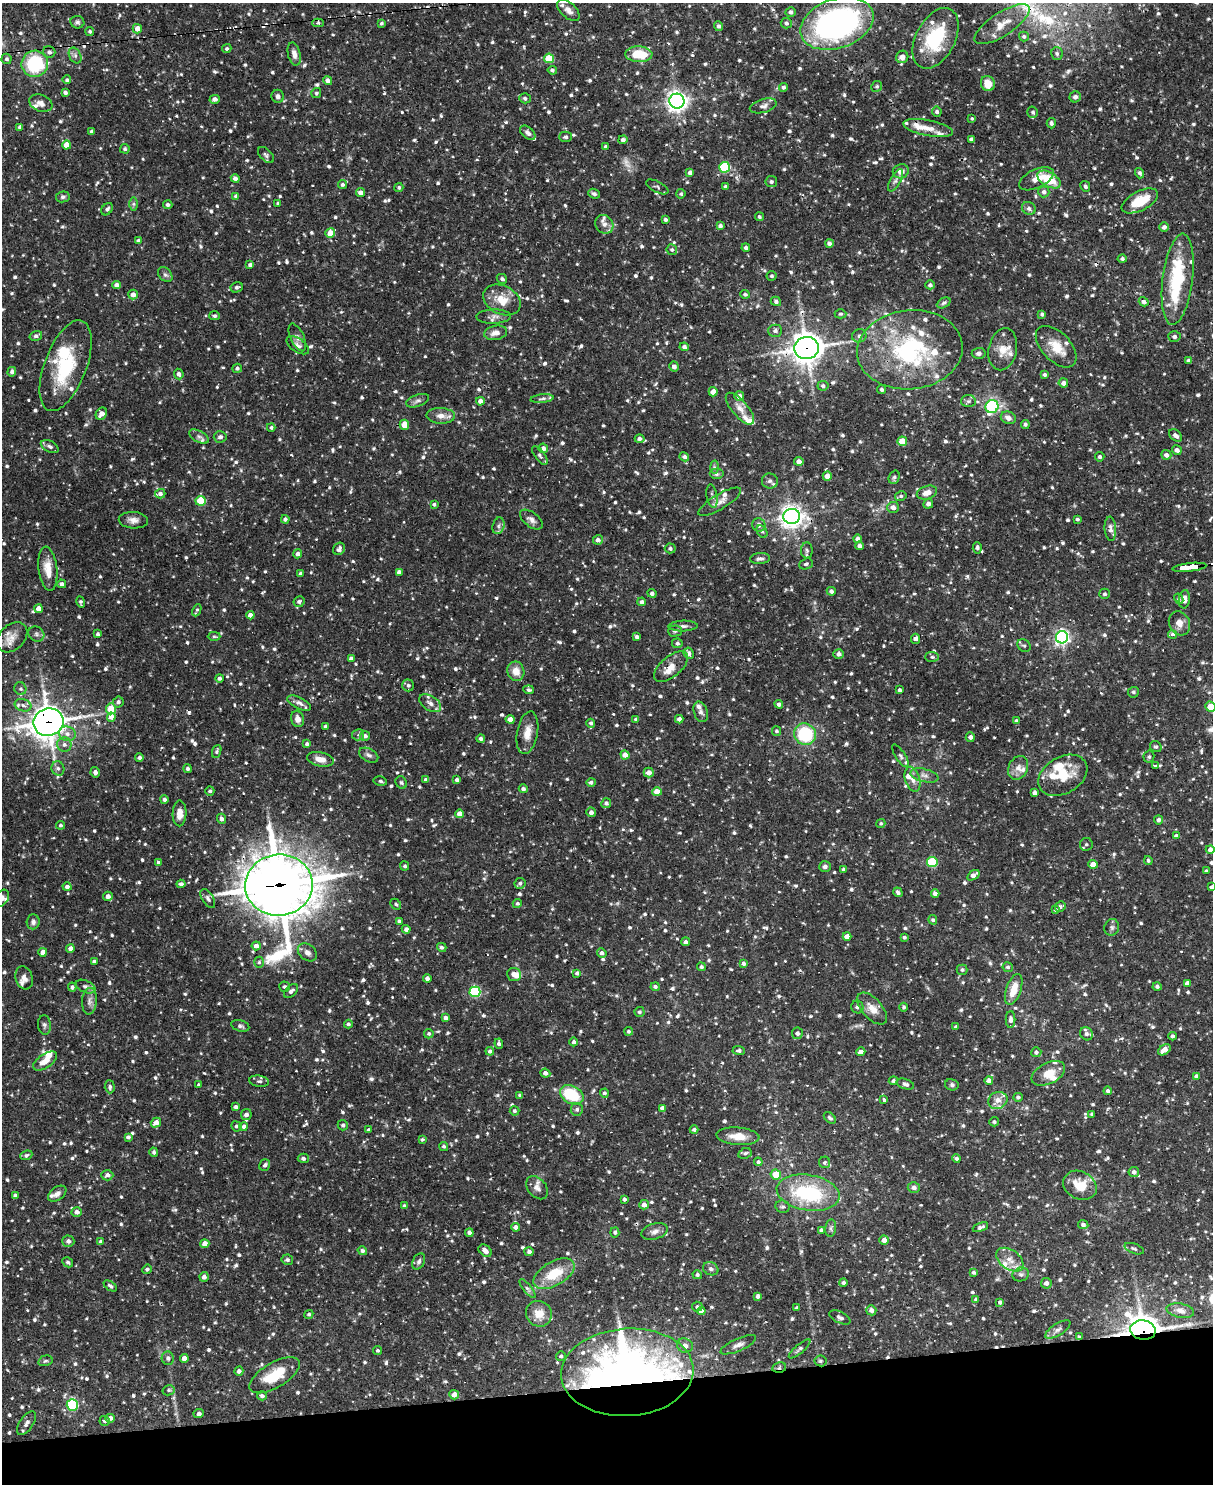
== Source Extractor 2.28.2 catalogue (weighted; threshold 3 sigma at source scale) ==
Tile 10 of 4 x 3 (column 2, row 3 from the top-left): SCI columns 1213-2423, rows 247-1728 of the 4846 x 4826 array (HDU 1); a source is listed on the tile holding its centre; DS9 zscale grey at full resolution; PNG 1215 x 1486 px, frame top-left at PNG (2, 3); each listed source drawn as its Kron ellipse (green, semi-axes under 4 px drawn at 4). Shown black and unused: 7% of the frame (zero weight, under 2 of 3 exposures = <1% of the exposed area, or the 3 px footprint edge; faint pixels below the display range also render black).
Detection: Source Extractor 2.28.2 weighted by HDU 2 'WHT'; one run over the whole footprint, this tile lists its part. Background 0.091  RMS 0.0031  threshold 0.0137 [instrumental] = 3 sigma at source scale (4.5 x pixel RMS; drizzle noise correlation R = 1.50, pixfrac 1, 0.05/0.05 arcsec/px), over >= 5 px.
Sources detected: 1307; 1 too faint to see at this stretch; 14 cosmic-ray / hot-pixel residue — neither listed nor drawn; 52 inside a brighter listed object's ellipse — not listed separately; of the other 1240, all 500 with FLUX_AUTO >= 0.576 (the completeness limit of this list) listed and drawn (740 fainter detections not listed), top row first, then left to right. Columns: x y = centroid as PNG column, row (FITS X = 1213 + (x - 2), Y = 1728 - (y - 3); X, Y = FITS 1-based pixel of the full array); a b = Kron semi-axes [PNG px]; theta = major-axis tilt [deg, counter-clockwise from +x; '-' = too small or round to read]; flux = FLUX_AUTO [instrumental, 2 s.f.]
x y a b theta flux
568 10 13 7 -43 1.9
791 12 5 5 - 0.98
77 22 7 6 - 0.76
318 23 5 4 - 0.63
381 23 4 4 - 0.61
786 23 5 5 - 0.79
837 24 38 24 19 88
1002 24 32 11 33 5.1
719 26 5 4 - 0.85
137 29 4 4 - 2.4
90 31 4 4 - 0.72
1024 36 5 5 - 0.61
936 38 32 19 62 18
227 49 5 4 - 0.69
49 52 6 6 - 1
1057 53 6 5 - 0.75
294 54 11 6 -77 1.7
639 54 13 8 -2 8.6
75 56 8 5 -63 1
902 57 6 6 - 2
549 58 5 5 - 10
7 59 5 5 - 0.77
35 64 13 13 - 20
552 70 5 4 - 0.67
67 80 4 4 - 0.61
328 81 4 4 - 1.3
988 83 8 7 - 4.1
877 86 5 5 - 0.58
784 87 4 4 - 0.72
65 92 4 4 - 0.91
316 93 5 4 - 0.59
278 96 6 6 - 0.9
1075 97 5 5 - 1.1
525 98 6 5 - 0.73
215 99 5 4 - 1.3
677 101 7 7 - 170
41 103 12 8 -21 1.7
763 106 14 6 16 1.4
937 112 5 5 - 0.88
1033 112 6 5 - 0.68
972 118 4 4 - 0.58
1051 123 5 4 - 0.85
20 127 4 3 - 0.85
928 128 25 8 -11 3.7
92 131 4 3 - 0.94
528 133 9 5 -40 1.1
565 137 6 5 - 0.64
971 139 4 3 - 0.82
623 140 4 4 - 0.97
67 145 5 4 - 4.9
606 147 3 3 - 0.71
125 149 5 4 - 0.64
266 155 10 6 -46 0.76
725 167 5 5 - 24
901 171 8 7 - 2.1
690 173 4 4 - 1.2
1140 173 5 4 - 0.72
235 178 4 4 - 1.1
1036 179 19 9 25 2.9
1049 179 13 7 -30 9.6
896 180 12 5 61 1.1
771 182 6 5 - 0.66
342 185 4 4 - 0.73
1085 186 5 4 - 0.72
399 187 4 4 - 0.62
657 187 12 5 -27 0.63
725 187 4 3 - 0.76
1044 192 5 5 - 1.1
360 193 4 4 - 1.6
594 194 6 4 -23 0.82
681 194 4 4 - 0.61
236 196 4 4 - 0.76
63 197 7 5 8 0.74
1140 201 20 9 27 8
278 203 4 3 - 0.58
134 204 6 4 90 0.6
168 205 4 4 - 0.9
1029 208 7 6 - 1.1
107 209 7 5 50 0.75
759 217 4 4 - 0.61
665 220 4 4 - 0.77
604 224 10 8 -54 1.6
720 226 4 3 - 0.77
1164 227 5 4 - 0.98
330 233 5 4 - 4.4
138 241 3 3 - 0.67
829 243 4 4 - 1.1
746 248 4 3 - 0.8
672 250 5 5 - 0.65
1122 259 4 4 - 0.62
250 265 4 4 - 0.81
165 275 8 6 -47 0.87
772 276 5 5 - 0.61
502 279 5 4 - 0.78
1178 279 46 15 83 26
116 285 4 4 - 1.5
930 285 5 4 - 0.71
237 287 6 5 - 0.81
745 294 5 4 - 0.72
133 295 5 5 - 1.8
502 300 20 14 -27 5.9
776 301 5 4 - 0.8
1144 302 5 4 - 1.1
944 303 7 5 27 0.67
840 314 6 4 1 0.58
1042 314 4 4 - 0.7
214 316 5 4 - 0.63
494 316 17 7 1 1.6
775 331 7 6 - 0.98
496 333 11 7 11 1.8
36 336 6 4 17 0.91
859 336 7 6 - 0.92
297 337 15 6 -66 1.4
1174 337 6 5 - 0.97
298 345 13 6 -34 1.4
684 347 4 4 - 0.94
1056 347 25 14 -46 6.2
807 348 12 11 - 380
1003 349 21 14 78 4.1
910 350 53 39 6 41
979 353 7 5 5 0.81
1189 360 4 3 - 0.66
66 366 48 21 69 20
674 367 5 4 - 1.2
237 368 4 4 - 0.73
12 372 5 4 - 0.95
179 374 5 4 - 1.2
1045 375 4 4 - 0.76
1063 383 5 4 - 1.5
823 386 5 5 - 0.8
882 389 4 4 - 0.74
713 392 4 4 - 2.3
739 396 5 5 - 1.8
542 399 11 3 6 0.72
418 401 12 6 20 1.1
480 401 4 4 - 1.6
968 401 7 6 - 0.67
992 407 7 6 - 30
740 409 20 8 -49 2.6
101 414 6 5 - 2
441 416 14 8 -3 2.5
1008 418 8 6 -21 1.6
1025 424 4 4 - 0.69
404 425 5 4 - 4.7
271 428 4 4 - 0.66
1176 435 7 5 -41 1.3
199 436 11 5 -28 0.92
220 437 6 5 - 0.88
640 439 5 4 - 0.91
902 441 5 5 - 6.2
50 447 10 5 -27 0.95
543 448 5 4 - 1.3
1177 450 5 4 - 1.3
540 455 11 5 -53 0.79
1166 455 5 5 - 1.2
684 457 5 4 - 0.85
1100 457 5 5 - 0.72
799 461 4 4 - 1.6
714 467 6 4 -87 0.58
716 474 7 5 0 0.62
827 476 4 4 - 2.3
894 477 7 5 71 0.69
770 481 8 7 - 1.1
927 493 10 6 17 2.3
160 494 5 5 - 0.92
712 496 12 5 -81 1
901 496 6 4 13 0.59
200 501 5 5 - 11
720 502 24 7 31 2.3
434 504 4 3 - 0.63
928 504 5 4 - 1.1
893 507 6 5 - 1.4
792 517 8 7 - 190
285 519 4 4 - 1
1077 519 4 3 - 0.59
133 520 14 8 -3 1.9
531 520 13 7 -38 1.4
759 525 7 6 - 1.4
498 526 8 6 74 0.95
1110 529 12 5 -85 1.4
762 531 7 5 -61 0.71
857 539 4 4 - 1
598 540 5 5 - 0.99
859 546 4 4 - 0.96
670 548 5 5 - 0.73
977 548 6 4 -85 0.82
339 549 6 5 - 0.92
807 550 8 6 -87 0.73
298 554 4 4 - 1.3
760 559 10 5 4 0.91
806 564 7 5 21 0.72
1189 567 17 4 6 120
48 569 22 9 -83 4.6
399 572 4 4 - 1.3
300 574 3 3 - 0.73
62 584 4 4 - 1
831 591 4 4 - 0.97
652 593 4 4 - 0.87
1104 594 5 5 - 0.6
1179 599 5 4 - 0.59
1184 599 9 5 84 1.7
81 602 6 3 -79 0.58
299 602 5 5 - 0.8
642 602 4 4 - 1
39 609 4 4 - 2.4
197 610 6 3 66 0.59
250 615 4 4 - 1.6
1179 623 12 10 -63 2.4
683 626 14 5 2 1
675 631 7 5 0 0.6
36 634 8 7 - 0.9
98 634 4 3 - 0.74
1172 634 4 3 - 30
214 636 6 4 -1 0.58
12 637 17 12 42 3.2
637 637 4 4 - 0.94
1062 637 6 6 - 88
916 639 5 4 - 1.5
677 643 5 5 - 0.79
1024 646 7 5 -36 0.61
689 653 6 5 - 1.2
839 654 5 5 - 0.99
932 657 7 5 -1 0.78
351 659 4 4 - 1.2
671 667 20 10 40 3.6
516 671 10 8 -71 3.1
219 678 4 4 - 0.97
408 685 6 6 - 0.81
20 689 6 6 - 0.66
529 690 5 4 - 0.71
900 690 4 3 - 0.68
1133 692 5 5 - 0.62
118 702 5 5 - 0.9
299 703 13 5 -27 1.6
430 703 12 7 -33 1.6
779 704 4 4 - 0.94
23 705 8 6 -17 1.2
1210 707 5 5 - 4.8
111 709 5 5 - 7
701 712 11 6 -70 1.2
111 717 4 4 - 3.6
298 719 8 6 -73 1.6
510 719 4 4 - 1.9
636 719 4 4 - 0.63
679 719 4 4 - 1.2
1016 721 4 3 - 0.75
49 722 15 13 18 390
591 723 4 4 - 0.79
326 726 4 4 - 1.2
776 731 5 4 - 0.61
527 733 21 10 80 3.7
67 734 8 7 - 1.7
805 734 11 10 - 21
358 735 6 5 - 0.64
365 736 5 5 - 1.1
970 737 4 4 - 1.3
481 738 4 4 - 0.93
307 744 4 3 - 0.77
64 745 7 7 - 1.1
1156 747 6 5 - 0.62
217 751 7 4 68 0.66
369 755 10 6 -27 1.1
625 755 5 4 - 2
901 756 13 5 -57 1
139 757 4 4 - 0.86
1149 757 6 5 - 0.65
320 759 13 7 -12 2.7
1155 766 3 3 - 5.6
58 768 7 6 - 0.96
1018 768 12 9 63 2.2
187 769 4 4 - 0.66
95 772 5 4 - 1.1
649 773 5 5 - 1.8
924 775 14 6 -14 1.7
1063 775 26 18 30 9.1
913 779 13 7 -74 1.9
426 780 4 3 - 0.97
457 780 4 3 - 0.85
380 781 7 4 -11 0.67
401 782 7 5 -57 0.6
591 782 5 4 - 0.72
523 789 4 4 - 0.86
210 791 5 4 - 0.7
657 792 4 4 - 4
1034 793 4 4 - 1.2
164 799 4 4 - 0.82
606 803 5 4 - 0.89
591 812 5 5 - 1.2
179 813 13 7 89 2.8
460 814 4 4 - 2.7
222 819 5 4 - 1.1
1158 820 4 4 - 0.91
881 823 4 4 - 0.58
60 825 4 4 - 0.61
1176 836 4 3 - 0.72
1086 844 6 6 - 0.71
1210 849 4 4 - 1.2
1148 860 4 4 - 0.62
158 862 4 4 - 0.71
932 862 5 5 - 17
1093 864 4 4 - 3.5
405 866 5 4 - 0.62
825 867 6 5 - 0.87
843 869 4 4 - 0.66
1206 871 4 3 - 0.61
973 875 7 4 34 1.7
520 883 6 5 - 0.77
181 884 4 4 - 0.9
279 885 34 30 5 1300
67 887 4 4 - 1.1
1212 887 4 4 - 0.82
898 892 5 4 - 0.91
935 893 4 4 - 1.3
108 896 5 4 - 1.5
2 898 9 6 58 1.5
208 899 11 5 -59 0.95
517 903 4 4 - 0.69
396 904 6 4 -46 0.6
1060 906 5 5 - 0.73
1056 910 4 4 - 0.65
933 920 5 4 - 0.72
399 921 3 3 - 0.66
33 922 7 6 - 1.1
1112 927 8 7 - 0.94
406 929 4 4 - 1.1
847 936 4 4 - 2.3
904 937 3 3 - 0.61
686 942 4 4 - 0.79
256 946 4 4 - 1.4
442 947 5 4 - 0.77
70 948 4 4 - 1.4
43 952 4 4 - 2.4
307 952 10 7 -39 1.5
602 953 5 4 - 1
94 961 4 3 - 0.76
259 962 5 5 - 0.58
744 963 4 3 - 0.75
701 967 4 4 - 0.65
1008 967 5 5 - 0.65
962 970 5 5 - 0.69
577 973 4 4 - 0.84
514 974 7 6 - 1.8
24 978 12 8 -72 1.6
427 978 4 4 - 1.1
1187 983 4 4 - 1.4
1157 986 4 4 - 0.68
72 987 4 4 - 0.78
85 987 10 6 -23 1
285 987 5 5 - 0.75
655 987 4 4 - 0.69
1014 989 16 7 71 5
291 991 8 5 45 1.1
475 992 5 5 - 28
89 1001 13 7 86 1.7
857 1007 6 6 - 0.85
904 1007 4 4 - 0.6
872 1009 19 10 -48 3.4
639 1012 5 5 - 0.63
446 1018 4 4 - 1.2
1011 1019 8 5 89 1
348 1024 4 4 - 0.69
44 1025 10 6 -85 0.79
240 1026 9 5 -16 0.75
956 1027 4 4 - 0.62
629 1031 4 4 - 0.61
797 1033 6 5 - 0.99
429 1034 5 4 - 0.63
1087 1034 7 6 - 0.92
1172 1036 4 4 - 0.74
574 1042 4 4 - 0.76
499 1044 5 4 - 0.84
1164 1050 7 4 37 2.6
490 1051 4 4 - 0.88
739 1051 6 4 -2 0.75
861 1051 4 3 - 1.3
1036 1052 5 5 - 0.76
45 1061 13 7 34 3.2
545 1073 5 4 - 1.4
1048 1073 18 10 26 4.3
1197 1076 4 3 - 1.3
989 1080 4 4 - 1.6
259 1081 10 5 -8 0.87
893 1081 4 4 - 0.72
905 1084 9 5 -18 1
198 1085 3 3 - 0.69
952 1085 7 5 -11 0.64
110 1087 6 5 - 0.86
1108 1091 4 4 - 0.82
604 1093 4 4 - 0.72
520 1095 4 3 - 0.74
572 1095 12 8 -27 14
1018 1097 5 4 - 0.74
884 1099 3 3 - 0.78
998 1100 10 8 26 2.4
236 1107 4 3 - 0.89
662 1108 4 4 - 1.3
577 1109 6 6 - 0.78
515 1111 5 4 - 0.58
246 1114 5 5 - 1.2
1092 1114 4 3 - 0.64
830 1118 7 4 -42 0.67
994 1122 5 4 - 0.61
156 1123 5 4 - 2.1
343 1125 5 5 - 0.72
236 1126 5 5 - 0.64
244 1126 4 4 - 1.2
369 1130 4 4 - 0.58
694 1130 4 4 - 0.69
738 1136 21 9 -4 4
128 1137 4 4 - 0.82
422 1139 3 3 - 0.6
444 1146 4 4 - 0.6
154 1152 5 4 - 0.66
745 1153 7 5 26 0.7
26 1155 6 4 23 0.68
303 1158 5 5 - 0.89
956 1158 4 4 - 0.71
758 1162 4 4 - 0.71
825 1162 6 5 - 0.94
265 1165 6 5 - 0.76
1134 1172 5 5 - 1.1
776 1174 5 5 - 6.5
107 1175 6 5 - 1.2
1080 1185 17 13 -27 6.6
914 1187 6 5 - 1.2
537 1188 13 9 -51 1.9
808 1193 32 17 -9 27
57 1194 10 6 36 1.4
15 1195 4 3 - 0.68
624 1199 3 3 - 0.74
644 1205 5 4 - 1.7
404 1206 4 3 - 0.65
782 1207 7 6 - 0.76
77 1212 5 4 - 1.4
1083 1225 5 4 - 0.83
516 1227 4 4 - 1.5
980 1227 8 4 21 0.91
831 1228 9 5 83 0.79
821 1230 4 4 - 0.71
655 1231 13 8 16 1.6
615 1232 5 4 - 0.77
469 1233 4 4 - 1.1
884 1240 5 4 - 1.7
68 1241 6 6 - 1.4
101 1242 4 4 - 0.78
205 1244 4 4 - 2.9
1134 1249 10 5 -20 0.74
362 1251 5 4 - 0.82
485 1251 7 5 -38 1.5
529 1252 4 4 - 0.85
287 1260 6 5 - 0.74
1010 1260 15 9 -35 3.1
419 1261 8 6 66 0.89
68 1262 5 4 - 0.68
147 1269 5 4 - 0.58
711 1269 8 6 -25 0.89
973 1272 4 4 - 0.68
554 1274 23 12 30 9.1
1021 1274 8 7 - 0.9
697 1275 5 4 - 0.66
204 1277 5 4 - 1.4
843 1283 4 4 - 0.9
1046 1283 5 5 - 1.3
110 1286 7 4 -34 0.76
527 1289 11 4 -52 0.91
758 1296 4 4 - 1.1
976 1300 4 4 - 0.66
1000 1302 4 3 - 0.69
697 1307 5 5 - 0.62
797 1308 4 3 - 0.68
871 1310 5 5 - 1.3
701 1311 4 4 - 1.1
1180 1311 14 7 -11 1.6
309 1314 5 4 - 0.6
539 1314 13 12 - 4.7
840 1317 11 5 -27 1.2
1058 1330 14 6 32 1.4
1143 1330 12 9 -9 380
1079 1337 4 3 - 0.58
738 1345 19 6 24 1.8
685 1346 8 7 - 1.8
799 1349 13 4 40 0.8
377 1350 4 4 - 0.59
561 1356 5 4 - 0.73
168 1358 7 6 - 1
184 1358 4 4 - 1.8
45 1361 7 5 16 0.62
820 1361 6 5 - 0.66
779 1367 7 5 11 0.8
239 1371 4 4 - 1
627 1372 66 44 3 230
274 1375 28 12 31 9.8
169 1390 6 5 - 0.69
454 1395 5 4 - 2.1
262 1396 5 4 - 0.74
72 1405 6 5 - 25
199 1414 5 4 - 0.94
110 1418 4 4 - 1.5
105 1421 5 5 - 0.64
26 1423 13 6 55 1.5
Overlapping masked pixels (flux is a lower limit): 10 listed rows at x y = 807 348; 910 350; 66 366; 1189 567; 49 722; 279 885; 1143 1330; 1079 1337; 779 1367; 627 1372
Isophote crosses this tile's border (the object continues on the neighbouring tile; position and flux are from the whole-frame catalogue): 4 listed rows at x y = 66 366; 1210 707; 1212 887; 2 898